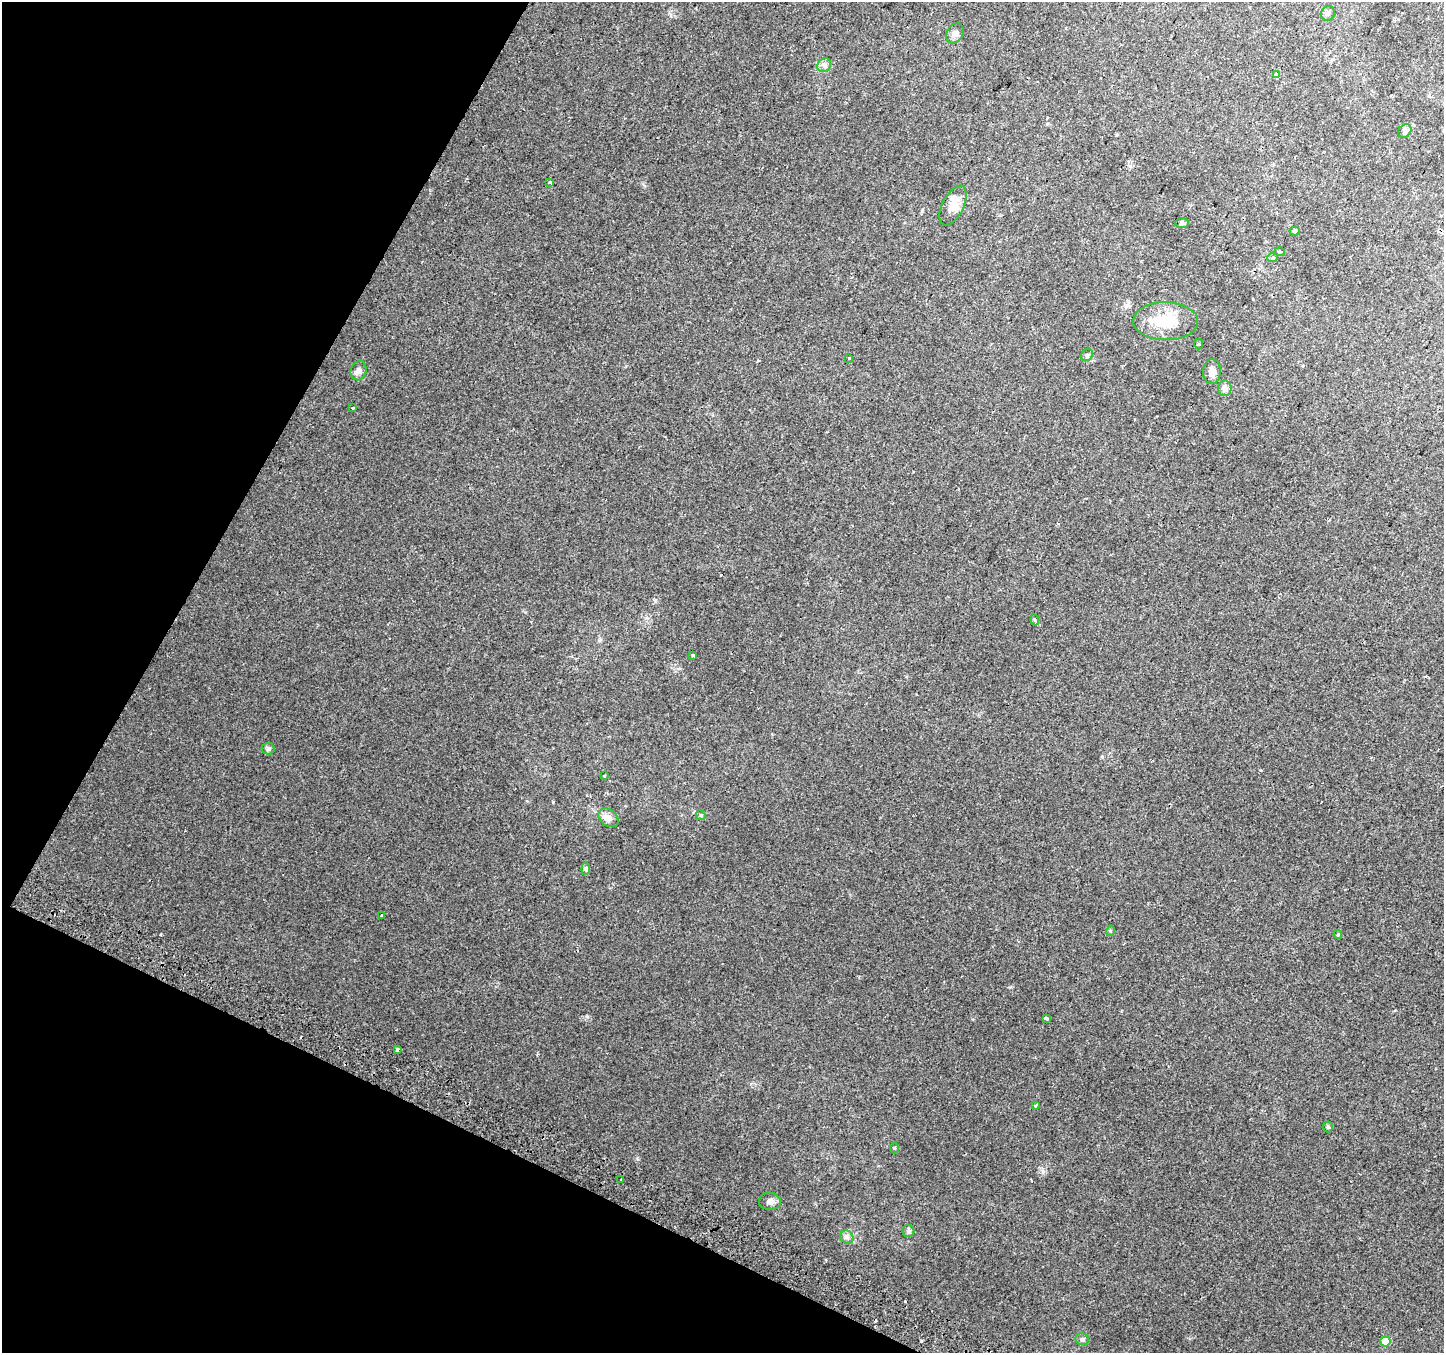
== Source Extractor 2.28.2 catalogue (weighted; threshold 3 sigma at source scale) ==
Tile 9 of 4 x 4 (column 1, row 3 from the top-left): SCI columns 29-1470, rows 1654-3004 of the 5817 x 5943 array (HDU 1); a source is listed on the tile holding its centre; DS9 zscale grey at full resolution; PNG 1446 x 1355 px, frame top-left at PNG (2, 2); each listed source drawn as its Kron ellipse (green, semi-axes under 4 px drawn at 4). Shown black and unused: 23% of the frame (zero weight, under 2 of 3 exposures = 2% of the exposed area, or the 3 px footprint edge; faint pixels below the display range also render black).
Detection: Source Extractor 2.28.2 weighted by HDU 2 'WHT'; one run over the whole footprint, this tile lists its part. Background 0.00904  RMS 0.004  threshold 0.0181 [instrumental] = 3 sigma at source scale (4.5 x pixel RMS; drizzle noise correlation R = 1.50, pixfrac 1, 0.0396/0.0396 arcsec/px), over >= 5 px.
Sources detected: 44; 4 cosmic-ray / hot-pixel residue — neither listed nor drawn; the other 40 listed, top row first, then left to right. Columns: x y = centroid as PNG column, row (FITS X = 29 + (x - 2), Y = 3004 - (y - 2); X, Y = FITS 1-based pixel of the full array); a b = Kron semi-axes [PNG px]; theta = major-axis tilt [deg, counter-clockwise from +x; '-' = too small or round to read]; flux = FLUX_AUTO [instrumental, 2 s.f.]
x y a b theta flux
1328 13 7 6 - 1.1
955 33 10 8 58 1.8
824 65 7 6 - 1.2
1276 75 4 3 - 6.6
1405 131 7 6 - 0.95
549 182 4 3 - 0.7
953 205 21 10 64 4.9
1182 223 7 5 -1 0.72
1295 231 5 4 - 0.6
1280 252 5 3 - 0.47
1272 258 5 4 - 1.1
1166 321 32 19 -1 14
1199 344 5 3 - 0.38
1087 355 7 5 47 0.73
849 358 3 3 - 1.3
359 371 10 8 75 1.6
1212 372 12 8 87 2.5
1225 388 8 7 - 2.1
353 407 3 2 - 0.64
1035 620 5 3 - 0.77
693 655 3 3 - 1.6
268 749 6 6 - 1
604 776 4 2 - 0.32
701 815 5 4 - 0.54
608 818 11 8 -38 2.3
586 869 6 4 84 0.57
381 915 3 3 - 1.3
1110 931 5 3 - 0.33
1338 935 4 3 - 0.42
1046 1018 3 3 - 1
397 1049 3 3 - 1.8
1035 1105 4 3 - 2.9
1328 1127 5 5 - 0.55
894 1148 5 3 - 0.37
621 1180 3 2 - 0.59
770 1201 11 9 -7 1.7
908 1231 6 6 - 0.84
847 1237 7 6 - 1.1
1082 1339 7 5 -25 0.93
1385 1341 5 5 - 6.8
Unlisted compact peaks at least as high as the median listed source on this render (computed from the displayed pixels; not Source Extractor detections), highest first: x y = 553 802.